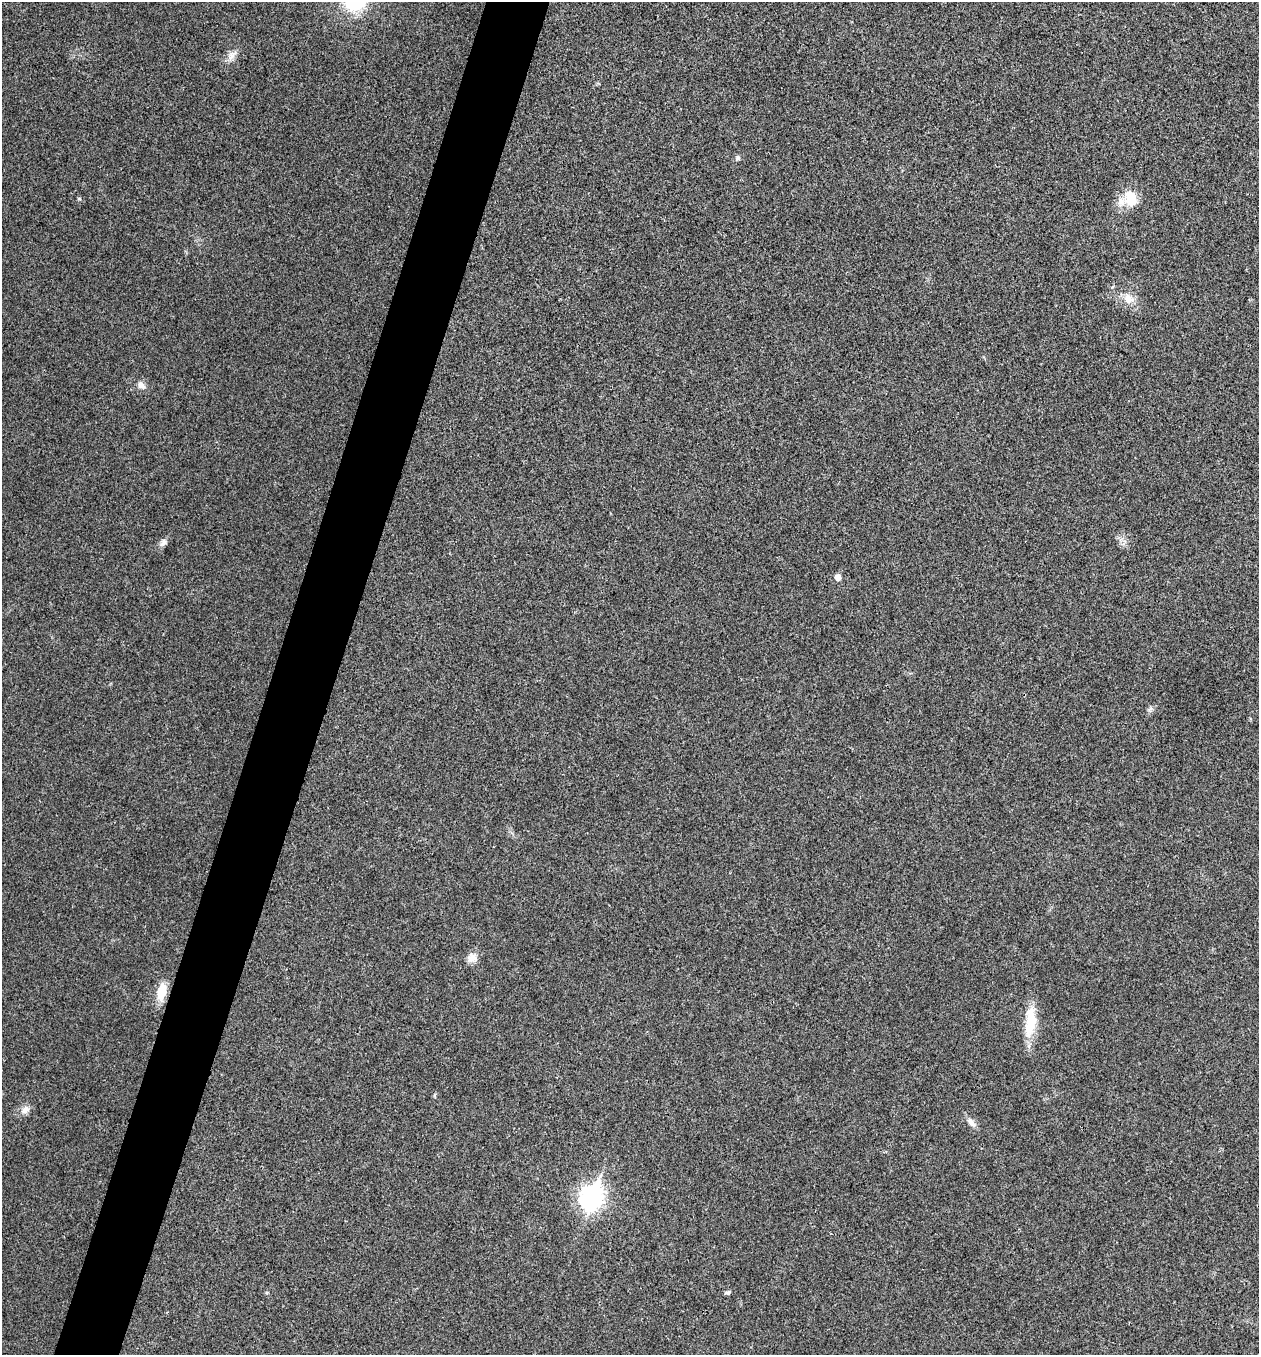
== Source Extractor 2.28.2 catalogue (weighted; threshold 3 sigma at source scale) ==
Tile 7 of 4 x 4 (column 3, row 2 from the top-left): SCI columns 2651-3907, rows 2711-4063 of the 5431 x 5417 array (HDU 1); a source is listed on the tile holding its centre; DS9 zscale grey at full resolution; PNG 1261 x 1357 px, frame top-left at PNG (2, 2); no overlay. Shown black and unused: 5% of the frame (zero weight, under 3 of 4 exposures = <1% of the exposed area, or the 3 px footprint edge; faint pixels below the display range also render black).
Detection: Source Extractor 2.28.2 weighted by HDU 2 'WHT'; one run over the whole footprint, this tile lists its part. Background 0.0241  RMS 0.0054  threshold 0.0241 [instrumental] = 3 sigma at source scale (4.5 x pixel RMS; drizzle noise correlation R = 1.50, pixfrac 1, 0.05/0.05 arcsec/px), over >= 5 px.
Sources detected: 16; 1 inside a brighter listed object's ellipse — not listed separately; the other 15 listed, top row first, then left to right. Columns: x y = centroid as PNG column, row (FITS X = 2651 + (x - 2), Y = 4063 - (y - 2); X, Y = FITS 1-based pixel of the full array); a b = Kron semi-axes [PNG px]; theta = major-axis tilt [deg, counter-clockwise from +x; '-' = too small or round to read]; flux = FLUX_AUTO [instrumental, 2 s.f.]
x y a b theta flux
231 56 18 8 57 4.2
737 158 7 6 - 1.3
1131 199 18 14 -67 13
1129 299 16 12 -32 6.6
141 385 11 8 -51 3
163 543 14 7 46 2.5
838 577 6 5 - 4.6
1150 709 9 5 65 1.5
472 957 14 12 -4 4.2
162 992 22 11 77 10
1031 1023 37 15 79 16
25 1110 14 9 36 3.7
971 1122 13 8 -53 3.2
591 1198 11 8 70 340
728 1292 7 5 12 1.2
Unlisted compact peaks at least as high as the median listed source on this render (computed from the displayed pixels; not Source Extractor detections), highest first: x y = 79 199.